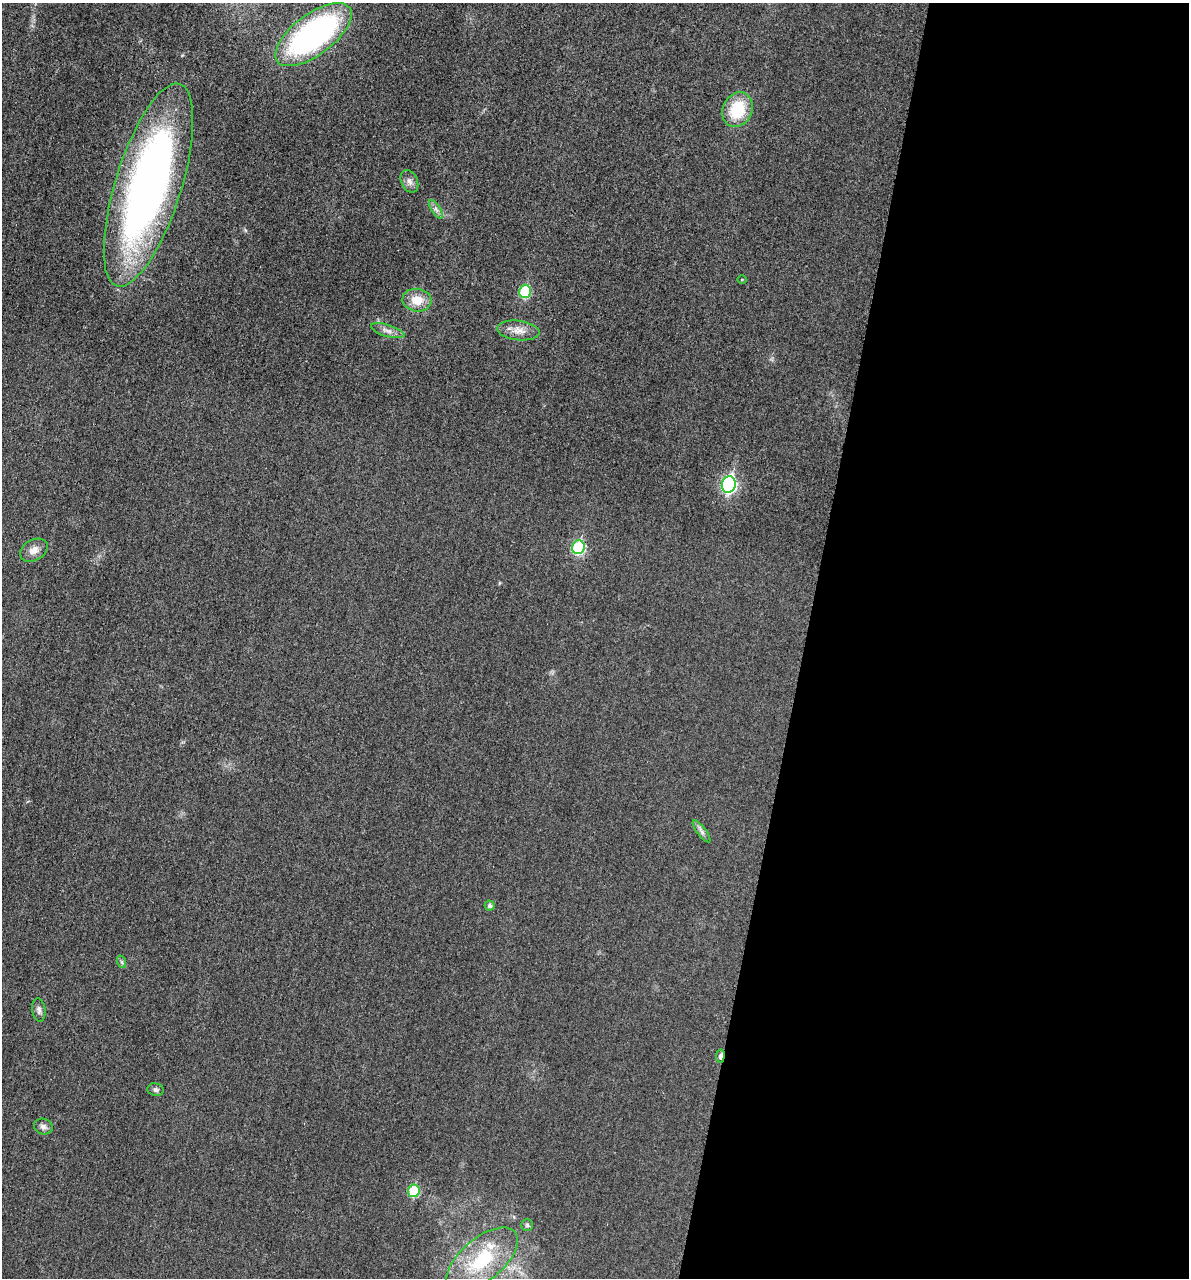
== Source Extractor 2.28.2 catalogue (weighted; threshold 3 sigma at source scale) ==
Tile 12 of 4 x 4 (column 4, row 3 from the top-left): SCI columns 3705-4891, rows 1294-2569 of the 5154 x 5142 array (HDU 1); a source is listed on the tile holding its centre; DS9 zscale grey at full resolution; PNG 1191 x 1280 px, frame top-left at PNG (2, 3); each listed source drawn as its Kron ellipse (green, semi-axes under 4 px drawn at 4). Shown black and unused: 32% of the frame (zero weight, under 3 of 4 exposures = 2% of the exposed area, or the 3 px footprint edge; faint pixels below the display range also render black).
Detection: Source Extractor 2.28.2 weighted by HDU 2 'WHT'; one run over the whole footprint, this tile lists its part. Background 0.0179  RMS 0.0055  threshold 0.0248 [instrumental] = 3 sigma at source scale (4.5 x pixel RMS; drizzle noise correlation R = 1.50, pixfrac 1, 0.05/0.05 arcsec/px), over >= 5 px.
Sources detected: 23; all 23 listed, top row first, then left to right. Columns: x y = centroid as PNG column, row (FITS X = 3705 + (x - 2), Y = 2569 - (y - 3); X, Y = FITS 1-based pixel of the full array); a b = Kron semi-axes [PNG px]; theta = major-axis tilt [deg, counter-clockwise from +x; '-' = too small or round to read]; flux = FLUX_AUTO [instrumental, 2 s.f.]
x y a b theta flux
313 35 45 20 37 150
738 110 18 14 65 23
409 181 12 8 -64 2.8
148 185 106 33 73 320
436 209 11 4 -56 1.8
742 279 4 3 - 0.46
525 291 6 5 - 31
417 300 14 11 -8 8.8
518 330 21 9 -7 5.6
388 331 17 6 -17 3.2
729 485 8 7 - 110
578 547 7 6 - 42
34 550 15 10 30 4.5
702 831 13 4 -53 1.9
490 905 5 5 - 1.6
122 962 6 4 -71 0.87
39 1010 12 6 -82 2.1
720 1056 6 3 82 3.4
156 1090 8 6 -9 1.5
43 1127 9 7 -16 2.2
414 1191 6 5 - 26
527 1225 6 6 - 1
482 1260 43 21 40 37
Overlapping masked pixels (flux is a lower limit): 2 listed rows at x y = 148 185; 720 1056
Isophote crosses this tile's border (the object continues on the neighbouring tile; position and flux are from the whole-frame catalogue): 2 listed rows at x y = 313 35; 148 185